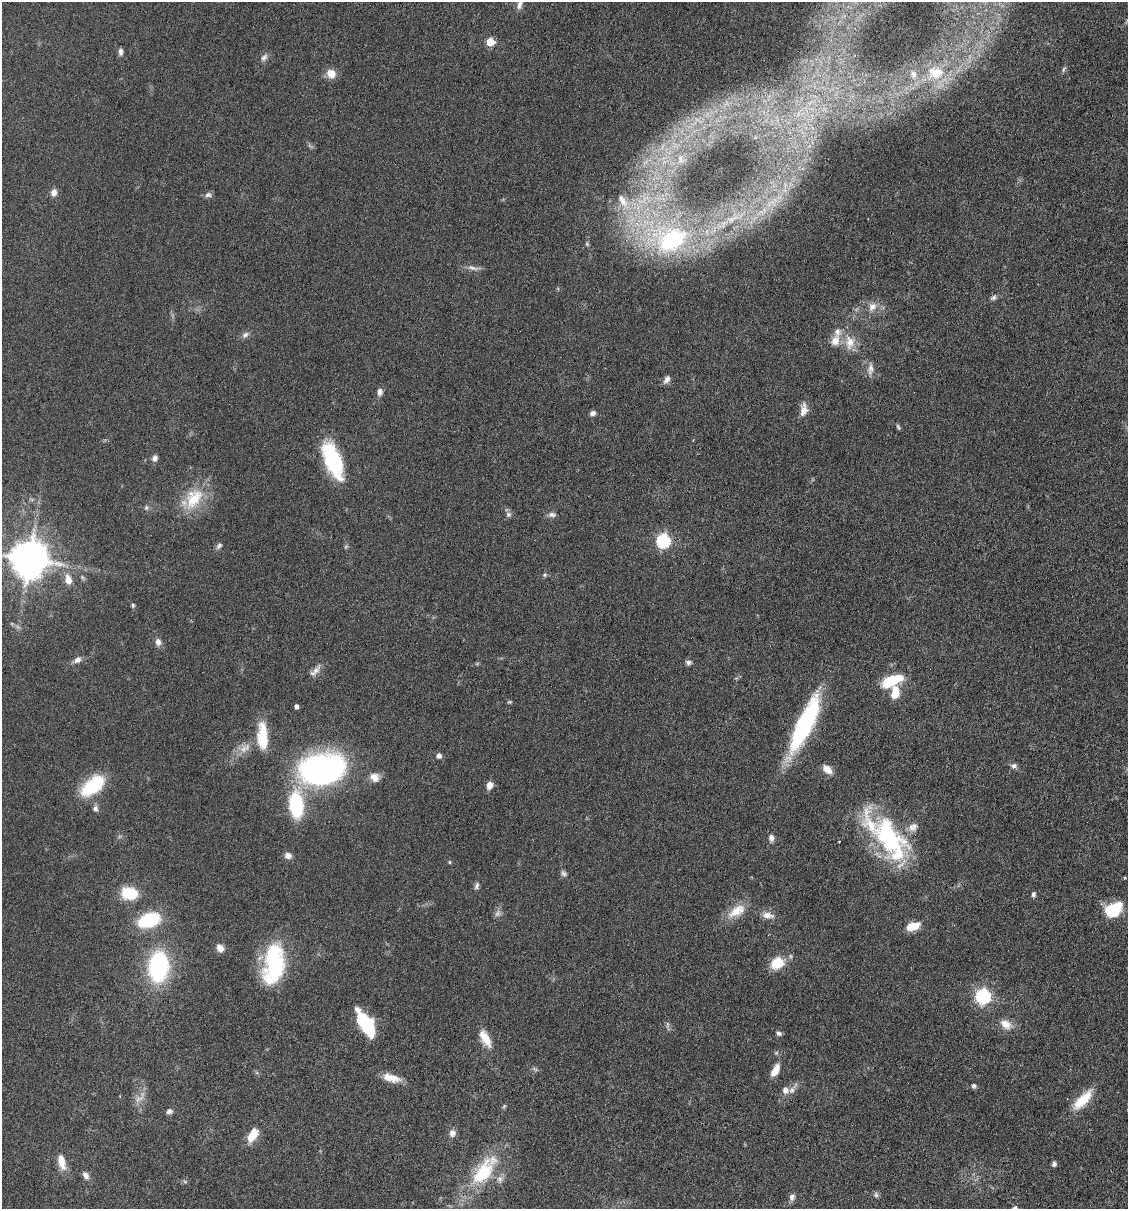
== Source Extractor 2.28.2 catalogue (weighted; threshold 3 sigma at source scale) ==
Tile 6 of 4 x 4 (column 2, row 2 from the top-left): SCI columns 1242-2367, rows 2419-3625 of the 4852 x 4836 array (HDU 1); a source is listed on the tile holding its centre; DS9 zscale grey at full resolution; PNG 1130 x 1211 px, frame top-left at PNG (2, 2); no overlay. Nothing masked; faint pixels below the display range render black.
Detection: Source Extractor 2.28.2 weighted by HDU 2 'WHT'; one run over the whole footprint, this tile lists its part. Background 0.0485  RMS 0.004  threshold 0.0163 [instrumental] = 3 sigma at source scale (4.09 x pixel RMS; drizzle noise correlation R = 1.36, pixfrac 0.8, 0.05/0.05 arcsec/px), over >= 5 px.
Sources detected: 111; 6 too faint to see at this stretch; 3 inside a brighter object's white glare — not listed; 7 inside a brighter listed object's ellipse — not listed separately; the other 95 listed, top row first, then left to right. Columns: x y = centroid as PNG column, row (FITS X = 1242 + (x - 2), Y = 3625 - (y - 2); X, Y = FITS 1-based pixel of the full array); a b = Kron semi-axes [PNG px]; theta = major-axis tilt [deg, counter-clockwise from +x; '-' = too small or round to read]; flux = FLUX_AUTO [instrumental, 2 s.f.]
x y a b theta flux
519 5 14 6 67 1.8
490 42 6 5 - 8.2
120 52 9 5 -87 1.4
264 58 11 7 52 1.5
936 73 24 18 2 12
331 74 11 10 - 3.9
680 159 13 6 -87 2
54 192 9 7 75 1.9
208 195 10 7 7 1.2
622 200 24 11 -57 7.5
671 239 32 22 8 57
587 244 6 4 -45 0.51
473 268 16 6 -15 1.8
994 297 8 6 45 0.97
872 307 13 10 41 3.1
245 335 11 7 39 1.4
835 341 14 11 70 4.3
850 342 21 14 89 5.8
870 369 16 7 85 2.2
667 380 11 6 56 1.7
379 392 9 7 75 1.6
804 410 17 8 83 3
593 413 6 5 - 1.4
898 427 8 4 -63 0.58
155 458 8 7 - 1.4
333 460 41 17 -68 27
194 498 34 21 59 14
508 514 8 7 - 1.1
552 515 9 7 -14 1.3
663 541 7 6 - 54
219 546 10 5 40 0.98
29 559 12 12 - 720
544 575 6 5 - 0.64
68 579 13 8 -77 3.6
133 605 5 4 - 0.62
158 642 10 7 -71 1.9
77 660 10 7 35 1.9
688 662 7 6 - 1
316 670 16 7 47 2.3
890 681 20 11 36 9.6
895 693 26 12 -85 7
510 702 6 4 -10 0.48
296 706 5 4 - 1.2
804 724 59 14 65 53
262 737 32 11 -88 11
245 748 19 9 32 4.1
439 756 7 7 - 1.2
1014 766 8 6 5 1.3
321 769 47 30 7 99
827 769 12 7 -42 3.2
375 777 12 10 -42 3
489 785 9 7 76 2.6
93 786 30 14 39 21
296 805 26 14 -85 28
95 808 8 7 - 1.3
889 836 60 31 -52 47
771 838 8 6 -82 1.8
839 842 3 2 - 0.28
288 855 8 7 - 1.9
449 862 4 4 - 0.45
564 873 8 6 -44 1
477 886 10 5 69 1
129 893 16 12 -14 13
1033 894 6 5 - 0.86
1113 910 16 10 34 18
737 911 27 13 31 7.1
768 915 16 8 -8 2.9
149 920 20 12 18 23
913 926 15 8 18 5.6
220 948 9 8 - 2.5
777 963 15 12 32 8.8
274 964 46 22 82 35
158 967 23 14 85 53
983 996 7 7 - 66
363 1021 17 11 -45 24
667 1024 9 3 85 0.72
1006 1024 15 10 -29 4.1
779 1033 6 5 - 0.97
485 1038 22 9 -59 5.7
775 1070 15 7 61 4.3
391 1078 21 8 -14 5.2
974 1086 6 6 - 0.84
785 1090 8 7 - 1.9
139 1099 14 5 26 1.7
1083 1100 29 10 46 10
504 1106 6 4 46 0.49
169 1111 8 6 19 1.2
452 1133 8 7 - 2
252 1135 15 8 58 7.3
61 1162 19 8 -76 4.9
1054 1164 5 5 - 0.98
483 1172 39 19 55 21
86 1175 10 7 -53 1.6
876 1195 7 7 - 0.91
792 1197 9 7 77 1.5
Isophote crosses this tile's border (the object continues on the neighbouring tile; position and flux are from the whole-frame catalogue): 2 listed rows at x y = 519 5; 29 559